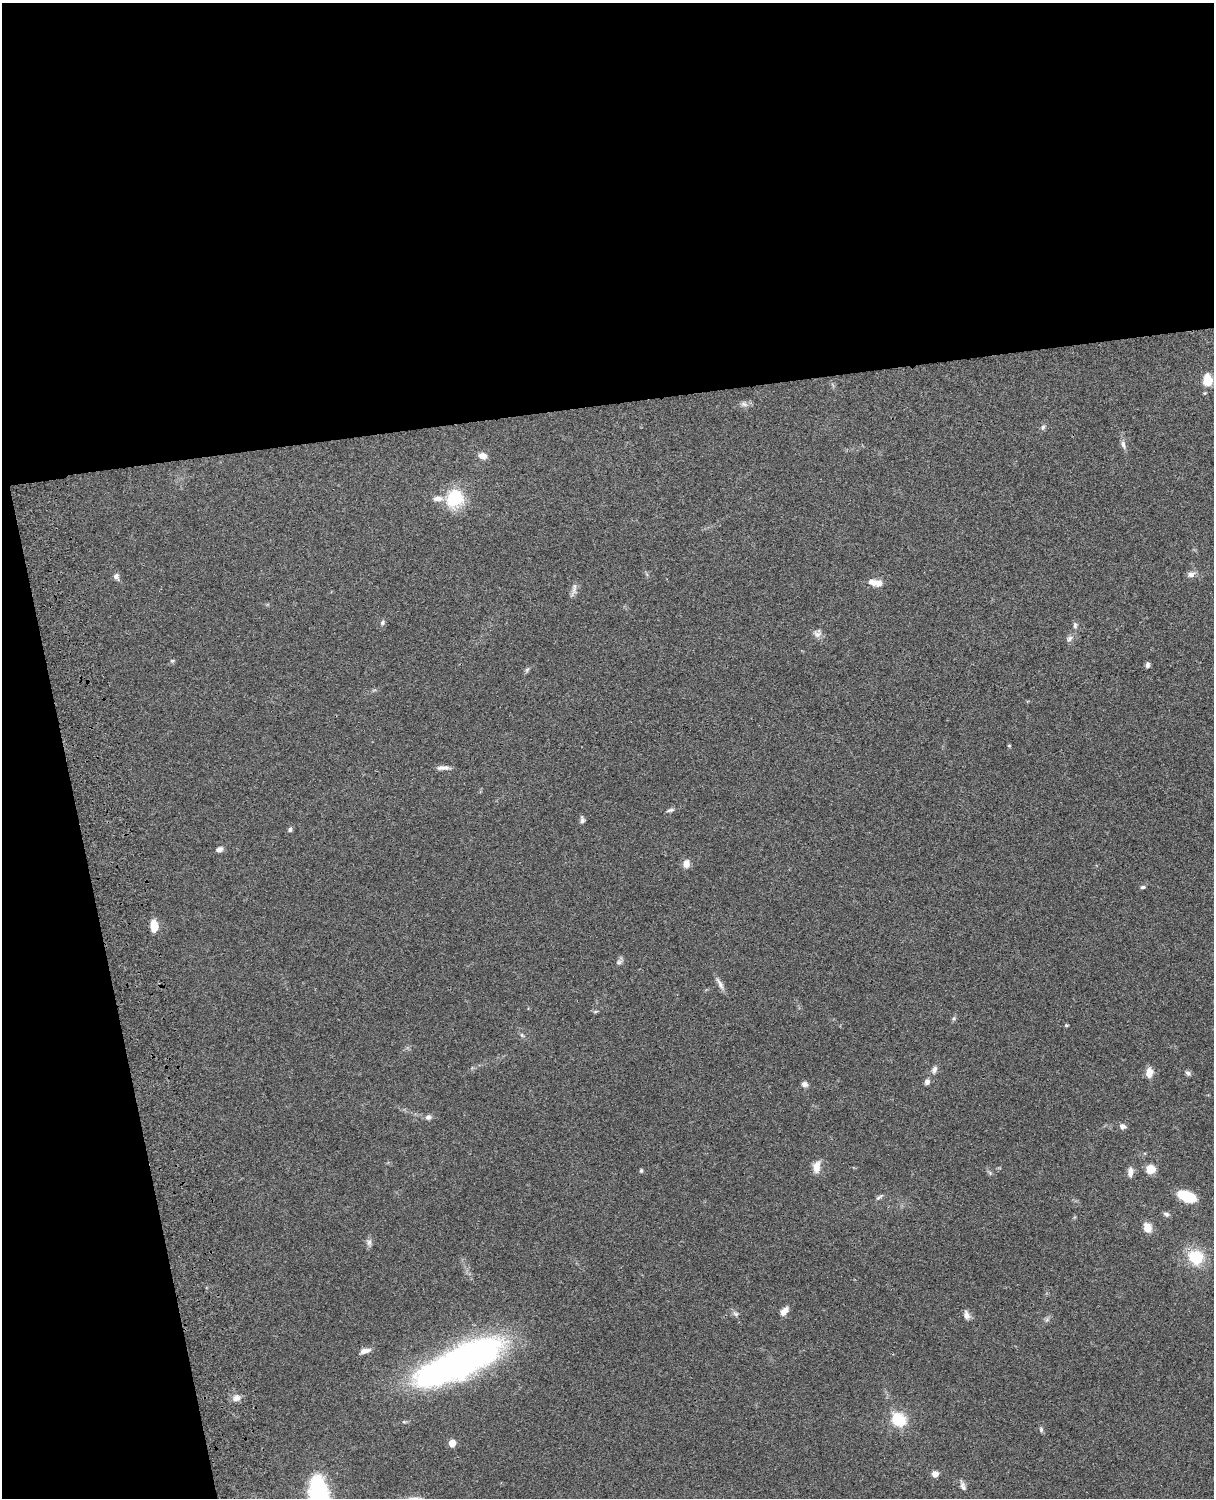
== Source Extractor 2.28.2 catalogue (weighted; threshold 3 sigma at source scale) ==
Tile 1 of 4 x 3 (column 1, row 1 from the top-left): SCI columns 120-1331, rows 3155-4650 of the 5089 x 4927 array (HDU 1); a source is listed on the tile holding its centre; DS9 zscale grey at full resolution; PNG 1216 x 1500 px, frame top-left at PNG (2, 3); no overlay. Shown black and unused: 33% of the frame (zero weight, under 3 of 4 exposures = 6% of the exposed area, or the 3 px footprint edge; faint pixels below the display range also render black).
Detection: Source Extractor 2.28.2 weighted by HDU 2 'WHT'; one run over the whole footprint, this tile lists its part. Background 0.0899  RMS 0.0062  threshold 0.0277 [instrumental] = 3 sigma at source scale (4.5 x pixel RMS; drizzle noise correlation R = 1.50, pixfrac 1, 0.05/0.05 arcsec/px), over >= 5 px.
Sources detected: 62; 2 inside a brighter listed object's ellipse — not listed separately; the other 60 listed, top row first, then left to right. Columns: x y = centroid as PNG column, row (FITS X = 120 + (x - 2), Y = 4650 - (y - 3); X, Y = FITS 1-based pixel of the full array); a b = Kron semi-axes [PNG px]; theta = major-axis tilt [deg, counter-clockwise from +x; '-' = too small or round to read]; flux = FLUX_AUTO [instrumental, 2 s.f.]
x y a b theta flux
1208 380 12 9 -87 10
744 404 10 6 -11 2.2
1043 427 7 5 74 1.4
1123 445 14 6 -77 2.6
483 456 9 7 -16 4.3
455 498 23 20 55 24
1191 575 10 7 9 2.8
116 576 8 7 - 2.3
878 583 8 7 - 5
574 588 17 5 85 2.6
382 623 7 5 50 1.4
1075 625 9 5 -85 1.6
818 634 11 8 34 2.7
1069 638 9 6 51 2
172 661 6 4 42 0.83
1147 665 7 5 83 1.6
527 670 7 5 59 1.1
1009 746 5 3 - 0.52
443 768 15 5 0 3
670 810 12 4 13 1.5
582 820 8 5 -86 2
290 829 6 5 - 1.3
219 849 8 6 20 2.5
686 864 9 7 77 4.6
1142 887 6 4 4 0.96
154 926 12 7 -88 9.3
619 962 9 5 16 1.5
720 984 19 6 -62 3.1
954 1019 6 5 - 1
1066 1025 5 4 - 0.67
522 1035 7 4 -53 1
934 1069 10 7 69 2.2
1149 1072 9 7 90 6.1
1188 1073 9 5 -45 1.4
927 1082 6 5 - 2.4
804 1084 7 6 - 2.6
428 1117 8 7 - 2
1122 1126 8 7 - 2.3
816 1167 15 9 83 5.5
1151 1169 10 9 - 7.1
641 1171 5 4 - 0.88
1130 1172 12 7 85 3.5
1187 1196 19 10 -20 18
879 1197 13 4 37 1.4
1166 1214 8 5 -28 1.5
1147 1227 12 9 -68 5.8
369 1242 9 6 70 2.1
1196 1257 15 13 -27 23
784 1311 11 6 50 4.2
736 1314 8 6 -27 1.6
967 1315 12 7 -71 2.7
365 1351 14 6 15 3.5
459 1362 92 27 25 250
236 1398 11 9 33 3.5
898 1419 14 12 -44 20
404 1422 6 4 -17 0.74
1041 1429 8 5 -65 1.1
452 1443 5 5 - 10
935 1474 6 5 - 4.2
963 1486 12 6 -66 2.3